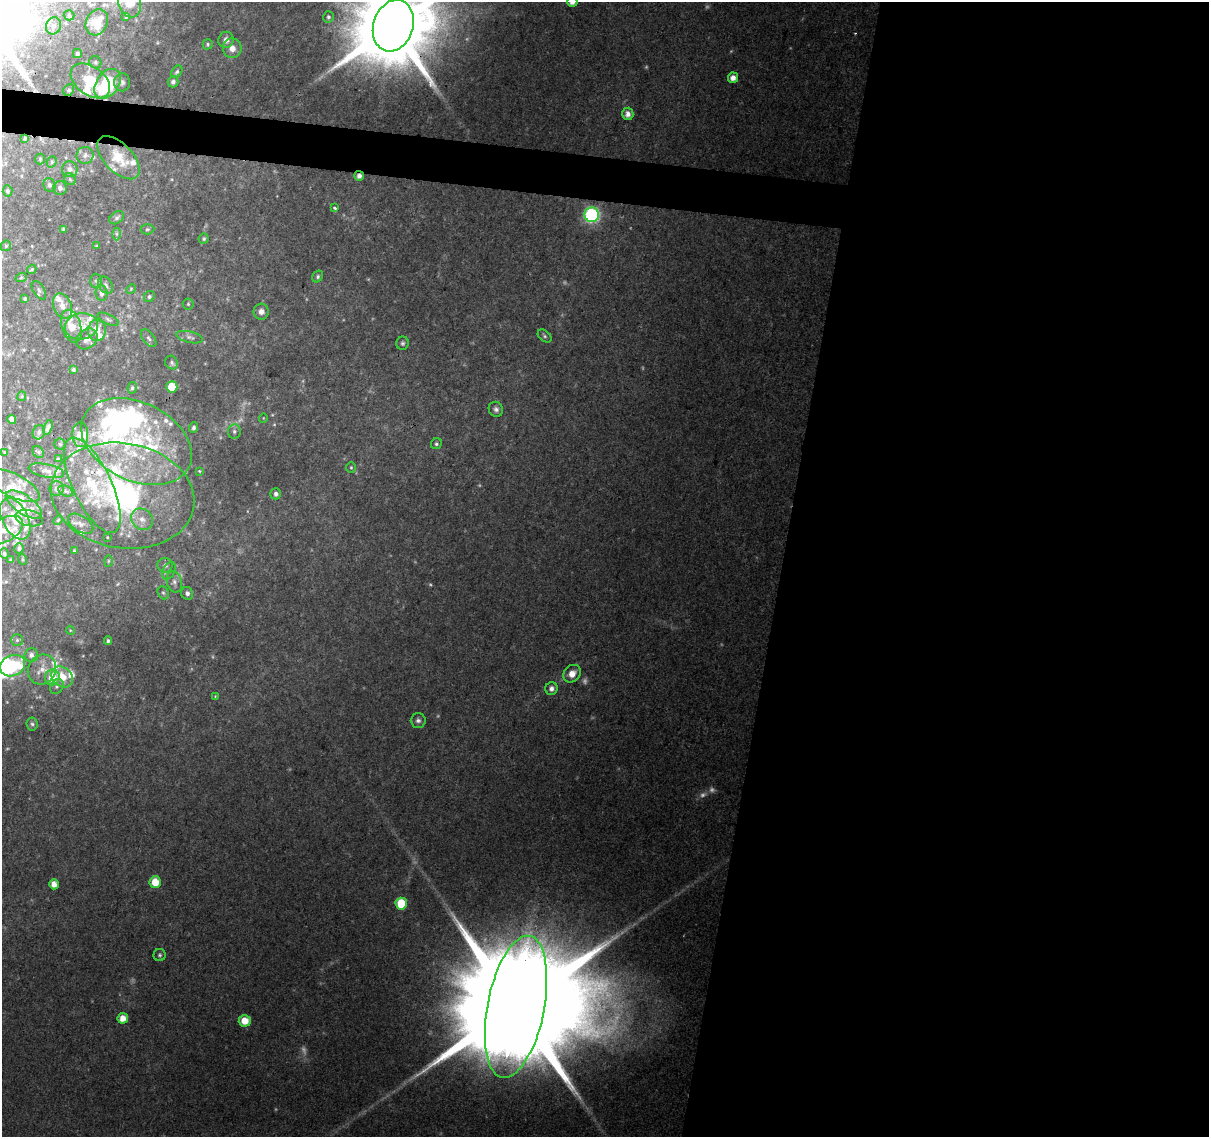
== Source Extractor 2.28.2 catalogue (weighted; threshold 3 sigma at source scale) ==
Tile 12 of 4 x 4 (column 4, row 3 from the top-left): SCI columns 3622-4828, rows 1359-2493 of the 4835 x 5046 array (HDU 1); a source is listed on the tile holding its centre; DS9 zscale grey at full resolution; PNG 1211 x 1139 px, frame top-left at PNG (2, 2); each listed source drawn as its Kron ellipse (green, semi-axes under 4 px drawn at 4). Shown black and unused: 38% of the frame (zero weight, under 2 of 3 exposures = <1% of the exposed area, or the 3 px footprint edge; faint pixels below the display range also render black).
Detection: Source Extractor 2.28.2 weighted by HDU 2 'WHT'; one run over the whole footprint, this tile lists its part. Background 0.138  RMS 0.0098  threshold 0.0441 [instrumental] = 3 sigma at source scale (4.5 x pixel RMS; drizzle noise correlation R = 1.50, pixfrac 1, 0.0396/0.0396 arcsec/px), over >= 5 px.
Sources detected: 199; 14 too faint to see at this stretch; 6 inside a brighter object's white glare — neither listed nor drawn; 48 inside a brighter listed object's ellipse — not listed separately; the other 131 listed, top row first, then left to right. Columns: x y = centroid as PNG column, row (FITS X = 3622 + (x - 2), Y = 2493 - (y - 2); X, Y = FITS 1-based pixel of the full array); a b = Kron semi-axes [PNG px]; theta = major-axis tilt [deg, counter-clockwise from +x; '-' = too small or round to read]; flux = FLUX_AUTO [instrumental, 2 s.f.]
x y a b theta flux
572 2 5 5 - 7.4
129 3 15 11 -70 13
69 15 5 5 - 1.4
126 17 4 3 - 1.1
328 17 5 5 - 1.9
97 22 13 10 63 15
54 26 9 7 67 4.7
393 26 26 20 72 17000
226 40 8 7 - 6
208 44 5 5 - 1.6
232 48 9 9 - 8.1
77 53 4 4 - 2.1
95 62 6 5 - 2.3
177 72 7 4 54 2
733 78 5 5 - 8.5
90 81 22 14 -37 28
122 82 9 8 - 3.3
173 82 6 5 - 3.4
107 84 16 11 54 77
69 90 6 5 - 2.1
628 114 6 5 - 7.5
25 138 4 3 - 1.2
85 155 8 8 - 4.2
119 158 27 14 -46 31
40 159 5 5 - 1.3
52 162 6 4 69 1.6
70 169 8 8 - 4.4
359 176 5 5 - 5.4
70 179 6 5 - 1.9
49 185 7 6 - 3
60 188 7 6 - 3.3
7 191 5 5 - 2
335 208 3 3 - 4.2
592 215 7 7 - 230
117 218 8 5 36 2.8
64 229 4 3 - 1.7
147 229 7 5 2 1.9
116 234 6 4 -89 1.7
204 239 5 5 - 1.6
6 246 5 5 - 1.3
97 246 3 3 - 1
32 269 5 3 - 1.4
318 277 6 5 - 2.1
21 278 6 3 20 1.1
96 281 7 6 - 2.4
106 285 9 6 -58 3.4
131 289 5 4 - 1.1
39 290 10 5 -59 3
102 293 7 6 - 4.9
149 297 6 5 - 2.3
25 298 4 3 - 1.5
188 304 5 5 - 1.5
63 306 13 9 -69 9.1
261 312 8 7 - 5.2
108 319 11 5 -26 2.6
71 326 17 9 -73 18
81 326 17 13 12 16
97 330 11 9 87 14
545 336 8 5 -41 2.2
190 337 13 5 -14 3.8
149 338 10 5 -53 2.8
87 339 11 9 42 7.2
403 343 6 6 - 2.3
172 363 7 6 - 2.2
73 370 4 4 - 2.2
172 387 5 5 - 25
132 388 6 4 79 2
22 396 5 4 - 1.1
496 409 8 7 - 3.5
263 418 5 3 - 0.71
12 420 4 4 - 9.1
48 427 7 3 70 2.8
194 428 5 4 - 2.2
234 431 7 6 - 3.1
39 432 7 6 - 2.5
80 435 12 8 -89 15
137 442 58 39 -26 150
60 444 5 5 - 1.7
436 444 6 5 - 2
4 452 4 2 - 0.68
38 452 6 5 - 1.9
58 459 4 4 - 1.3
351 467 5 4 - 1.4
46 471 18 6 -12 5.6
199 471 4 3 - 0.91
13 485 29 11 -26 19
92 485 52 19 -65 57
57 489 7 7 - 4.2
66 491 8 5 -26 2.2
276 494 5 5 - 3.7
123 496 72 52 -10 260
24 505 21 9 -35 11
29 518 14 8 -12 5
15 519 22 12 -63 23
142 519 12 10 -40 9
58 520 6 3 45 1.1
81 524 14 8 -32 5.9
4 530 21 11 29 15
107 537 4 2 - 0.73
19 548 5 4 - 2.7
74 550 4 3 - 0.9
4 554 5 4 - 1.5
22 559 5 3 - 1
10 560 4 3 - 0.98
108 561 6 4 88 1.4
165 565 7 7 - 3.4
169 571 9 6 61 3.5
174 582 11 7 -76 5
163 593 7 5 -65 2.1
187 593 6 6 - 3.9
70 630 4 3 - 0.91
17 640 6 6 - 2.1
108 641 4 3 - 1.9
31 655 7 6 - 4.6
13 666 13 10 25 62
42 669 15 14 - 12
572 674 9 8 - 9.7
52 677 8 7 - 23
62 677 12 9 -42 17
57 686 8 6 58 3
551 689 6 6 - 4.6
215 696 4 3 - 0.82
418 720 7 7 - 3.4
32 724 6 5 - 2.2
155 882 6 5 - 20
54 884 5 5 - 9.6
401 904 6 5 - 40
160 955 6 6 - 2
516 1007 72 28 79 72000
123 1018 5 5 - 12
245 1021 6 6 - 17
Overlapping masked pixels (flux is a lower limit): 2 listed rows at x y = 393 26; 359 176
Isophote crosses this tile's border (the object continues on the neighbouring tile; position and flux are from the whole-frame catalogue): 4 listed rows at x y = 572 2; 129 3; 393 26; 4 530